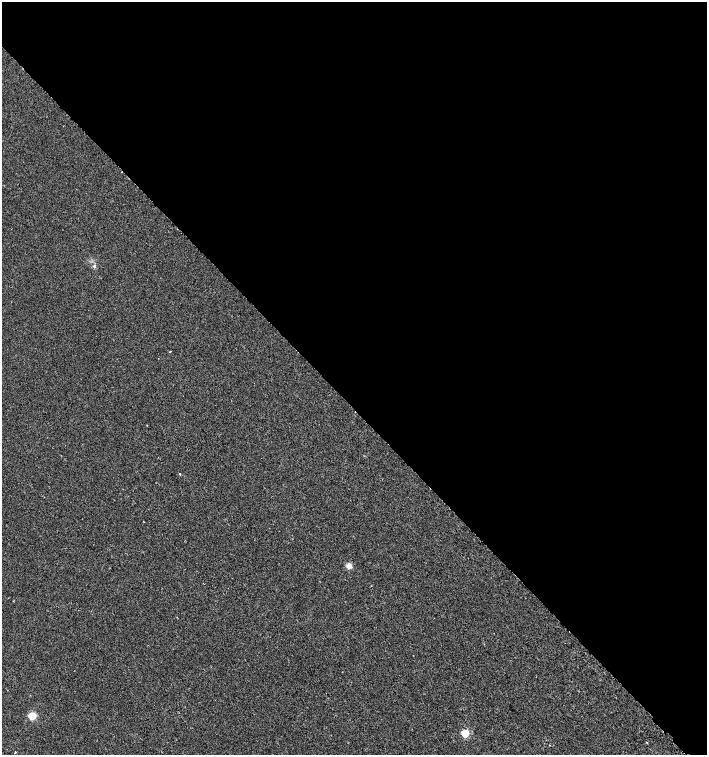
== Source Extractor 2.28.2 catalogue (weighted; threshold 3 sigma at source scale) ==
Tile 3 of 4 x 4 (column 3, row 1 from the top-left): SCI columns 3086-4494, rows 4562-6067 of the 6105 x 6114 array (HDU 1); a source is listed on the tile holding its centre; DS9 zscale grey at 2 x 2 block average (1 PNG px = mean of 2 x 2 image px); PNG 709 x 757 px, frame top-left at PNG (2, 2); no overlay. Shown black and unused: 54% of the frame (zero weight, under 2 of 3 exposures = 3% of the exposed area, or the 3 px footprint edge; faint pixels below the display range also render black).
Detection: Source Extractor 2.28.2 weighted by HDU 2 'WHT'; one run over the whole footprint, this tile lists its part. Background 0.00142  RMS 0.0035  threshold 0.0155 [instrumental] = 3 sigma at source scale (4.5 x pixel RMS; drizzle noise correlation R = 1.50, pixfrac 1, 0.0396/0.0396 arcsec/px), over >= 5 px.
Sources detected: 9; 1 cosmic-ray / hot-pixel residue — not listed; the other 8 listed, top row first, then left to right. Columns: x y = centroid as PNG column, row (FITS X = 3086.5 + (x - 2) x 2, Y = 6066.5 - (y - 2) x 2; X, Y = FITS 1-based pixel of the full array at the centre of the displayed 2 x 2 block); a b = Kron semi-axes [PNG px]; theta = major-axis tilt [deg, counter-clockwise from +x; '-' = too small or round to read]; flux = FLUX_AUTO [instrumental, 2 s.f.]
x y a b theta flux
94 266 5 4 - 1.3
170 351 2 2 - 0.62
180 474 2 2 - 1
349 566 3 3 - 17
32 716 3 3 - 41
465 733 3 3 - 39
647 742 2 2 - 1.8
15 752 2 2 - 0.84